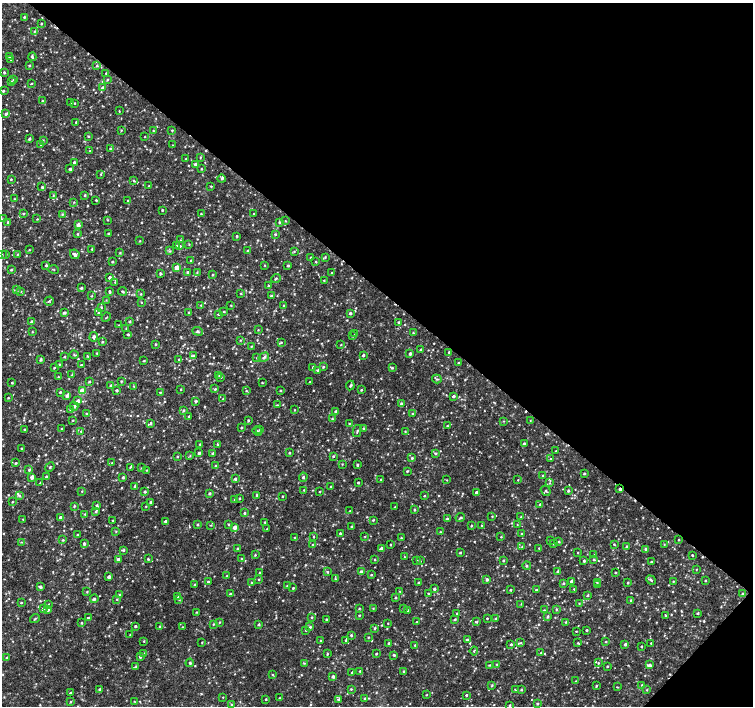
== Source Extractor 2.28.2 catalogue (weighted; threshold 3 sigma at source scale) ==
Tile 8 of 4 x 4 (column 4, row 2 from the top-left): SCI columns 4508-6009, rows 2982-4388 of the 6016 x 6028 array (HDU 1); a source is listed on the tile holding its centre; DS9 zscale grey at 2 x 2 block average (1 PNG px = mean of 2 x 2 image px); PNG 755 x 708 px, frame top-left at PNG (2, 3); each listed source drawn as its Kron ellipse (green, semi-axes under 4 px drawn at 4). Shown black and unused: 42% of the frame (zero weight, under 2 of 3 exposures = <1% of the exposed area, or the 3 px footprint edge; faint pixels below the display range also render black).
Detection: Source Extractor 2.28.2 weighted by HDU 2 'WHT'; one run over the whole footprint, this tile lists its part. Background 0.0049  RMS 0.0029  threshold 0.0131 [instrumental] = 3 sigma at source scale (4.5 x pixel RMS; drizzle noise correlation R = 1.50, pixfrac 1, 0.0396/0.0396 arcsec/px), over >= 5 px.
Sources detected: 862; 8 cosmic-ray / hot-pixel residue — neither listed nor drawn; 2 coinciding with a brighter row at this scale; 9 inside a brighter listed object's ellipse — not listed separately; of the other 843, all 500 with FLUX_AUTO >= 0.424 (the completeness limit of this list) listed and drawn (343 fainter detections not listed), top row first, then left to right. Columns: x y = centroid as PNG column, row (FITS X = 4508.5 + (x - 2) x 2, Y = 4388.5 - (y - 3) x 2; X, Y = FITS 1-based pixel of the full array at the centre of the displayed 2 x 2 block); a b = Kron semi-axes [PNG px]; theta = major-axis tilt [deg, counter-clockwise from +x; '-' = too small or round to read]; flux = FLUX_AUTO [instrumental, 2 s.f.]
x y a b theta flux
24 17 2 2 - 0.73
41 24 2 2 - 0.64
35 31 4 3 - 0.92
9 57 3 3 - 0.77
32 57 4 3 - 0.98
10 60 2 2 - 0.43
29 65 3 3 - 0.63
97 66 3 3 - 0.73
4 72 3 2 - 0.75
106 73 2 2 - 0.69
14 79 3 3 - 0.71
107 80 3 3 - 0.7
11 82 3 3 - 0.82
31 84 3 2 - 0.48
102 88 3 2 - 1.3
3 91 3 2 - 0.83
42 101 3 2 - 0.52
71 102 2 2 - 0.52
75 103 2 2 - 0.59
119 111 2 2 - 0.44
6 114 4 3 - 1.3
76 122 2 2 - 0.55
121 130 3 2 - 0.5
172 130 2 2 - 0.55
153 131 3 2 - 0.47
89 136 3 2 - 0.55
145 137 2 2 - 0.43
29 139 3 2 - 1.1
43 140 3 2 - 0.47
41 144 2 2 - 0.49
173 145 3 2 - 0.44
110 148 2 2 - 0.61
90 151 3 2 - 0.46
200 158 3 2 - 0.47
186 159 2 2 - 0.43
74 162 3 2 - 1.3
195 164 3 3 - 1.9
70 169 3 2 - 1.1
201 169 2 2 - 0.61
101 174 3 3 - 0.5
11 179 3 2 - 0.6
221 179 4 3 - 0.72
133 180 3 3 - 0.61
149 186 3 3 - 0.61
211 186 2 2 - 0.64
42 187 3 3 - 0.98
85 195 3 2 - 0.73
53 196 3 2 - 0.55
14 199 3 2 - 0.54
96 200 2 2 - 0.65
128 201 2 2 - 0.68
74 202 3 3 - 0.5
162 210 2 2 - 0.76
24 213 3 2 - 0.54
62 214 3 3 - 0.88
201 214 2 2 - 0.58
254 214 2 2 - 0.53
2 219 3 2 - 0.46
37 219 3 2 - 0.43
108 220 3 2 - 0.48
285 221 2 2 - 0.52
8 222 3 3 - 0.83
279 222 3 2 - 0.84
78 225 3 3 - 4.5
108 233 2 2 - 0.58
78 234 3 2 - 0.54
275 234 3 3 - 0.81
237 236 2 2 - 0.81
180 240 3 2 - 0.43
140 241 3 2 - 0.5
189 244 2 2 - 0.47
177 246 3 3 - 0.57
180 246 3 3 - 0.74
92 249 2 2 - 0.53
29 250 2 2 - 0.47
170 251 4 3 - 0.93
247 251 3 2 - 0.45
294 251 3 3 - 0.61
120 253 3 2 - 0.43
6 254 3 2 - 0.5
17 254 3 2 - 0.53
75 254 5 3 - 2
2 255 3 2 - 0.72
325 257 3 3 - 0.65
310 258 2 2 - 0.74
191 261 4 3 - 0.77
112 262 3 2 - 0.65
315 262 3 2 - 0.53
46 265 2 2 - 0.82
265 265 3 2 - 0.47
288 266 3 2 - 0.82
177 267 3 3 - 7.8
53 269 5 2 - 0.46
11 270 2 2 - 0.74
188 272 3 2 - 1.3
197 272 3 2 - 0.51
160 273 3 3 - 0.92
332 273 2 2 - 0.7
212 275 3 3 - 0.51
110 277 3 2 - 1.9
276 278 5 3 - 0.74
324 280 3 2 - 0.43
115 282 3 3 - 0.68
268 285 4 3 - 0.67
81 288 3 2 - 1
16 290 3 3 - 0.6
21 291 3 2 - 0.45
110 291 3 3 - 0.99
122 291 4 2 - 0.65
141 294 3 2 - 0.6
241 294 3 2 - 0.44
92 296 3 2 - 0.45
271 296 2 2 - 0.96
106 300 3 2 - 0.45
49 301 5 3 - 0.7
141 302 3 2 - 0.45
201 305 3 2 - 0.49
231 305 3 2 - 0.45
284 305 3 2 - 0.57
101 307 3 3 - 0.6
189 312 2 2 - 0.78
224 312 2 2 - 0.55
64 313 3 3 - 1.5
98 313 3 2 - 0.65
350 313 3 2 - 1.1
219 314 4 2 - 1.1
106 317 5 2 - 0.42
31 322 3 2 - 0.87
130 322 4 3 - 0.63
399 322 3 3 - 1
119 325 3 2 - 0.47
126 328 4 2 - 0.51
258 330 3 2 - 0.47
198 331 5 3 - 1.1
32 332 2 2 - 0.51
413 333 3 2 - 0.51
128 334 3 3 - 0.85
355 334 3 2 - 0.47
352 336 3 2 - 0.47
94 337 4 3 - 1.5
240 340 3 2 - 0.44
102 342 3 3 - 0.7
281 342 3 2 - 0.67
156 344 3 2 - 0.6
341 345 2 2 - 0.52
251 346 3 2 - 0.52
421 350 3 2 - 1.1
449 352 2 2 - 0.64
97 353 3 2 - 0.53
410 354 3 2 - 1.6
74 355 4 3 - 0.81
193 355 4 3 - 1.1
363 355 3 2 - 1.2
87 356 3 2 - 0.49
65 357 3 2 - 0.6
264 357 5 3 - 1.7
257 358 3 2 - 0.49
179 359 3 2 - 0.66
41 360 3 2 - 1.1
144 361 2 2 - 0.55
458 363 2 2 - 0.76
59 364 3 2 - 0.44
81 365 2 2 - 0.62
313 367 3 2 - 0.83
323 367 3 2 - 0.66
54 368 3 2 - 0.54
392 368 3 3 - 0.86
318 370 3 3 - 1.2
72 375 2 2 - 0.45
219 376 3 2 - 0.44
58 377 3 2 - 0.52
221 377 2 2 - 0.45
437 379 5 3 - 0.84
121 381 2 2 - 0.66
89 382 3 2 - 0.78
310 382 2 2 - 0.49
12 383 2 2 - 0.73
262 383 2 2 - 0.52
111 385 3 3 - 0.92
350 385 5 3 - 0.95
133 386 3 3 - 0.52
181 389 2 2 - 0.52
215 389 3 2 - 0.69
117 390 2 2 - 1.1
361 390 3 2 - 0.6
82 391 3 3 - 16
246 391 3 2 - 0.53
280 391 2 2 - 0.67
60 392 3 2 - 0.72
160 393 4 3 - 0.64
67 396 3 3 - 1.3
453 396 3 3 - 1.7
8 398 2 2 - 0.6
223 399 2 2 - 0.52
78 401 3 3 - 2.8
196 401 3 3 - 0.98
401 404 4 2 - 1.3
277 405 4 3 - 0.67
74 406 4 3 - 1.6
70 410 3 3 - 0.52
184 410 3 2 - 0.86
295 410 2 2 - 0.46
336 411 2 2 - 2.1
86 413 2 2 - 0.56
413 414 3 3 - 0.73
189 416 2 2 - 0.73
332 419 3 2 - 0.56
73 420 2 2 - 0.53
248 420 3 3 - 0.83
504 421 3 3 - 0.44
530 421 3 2 - 0.47
151 423 3 3 - 0.74
349 423 2 2 - 0.54
447 426 2 2 - 0.54
241 427 2 2 - 0.6
24 429 2 2 - 0.57
62 429 3 2 - 0.58
363 429 4 3 - 0.94
259 430 3 2 - 0.5
81 431 3 3 - 0.66
257 431 5 2 - 0.79
357 431 6 2 77 0.84
405 431 3 2 - 0.49
200 444 2 2 - 0.61
524 444 3 3 - 1.2
217 445 3 3 - 0.53
21 448 2 2 - 0.52
556 451 2 2 - 0.46
199 453 2 2 - 1.5
213 453 3 3 - 0.64
289 453 3 2 - 0.69
436 453 3 3 - 0.96
190 456 3 2 - 0.45
333 456 3 2 - 0.8
177 457 3 2 - 0.54
412 458 3 3 - 1
550 459 3 2 - 0.57
16 463 3 3 - 0.75
112 463 3 3 - 0.6
342 464 3 2 - 0.43
215 465 3 2 - 0.44
357 465 3 2 - 0.85
50 467 5 2 - 0.64
130 467 4 2 - 0.62
142 468 3 2 - 0.51
29 470 4 3 - 0.87
147 470 3 2 - 0.5
407 471 3 2 - 0.71
584 474 3 2 - 0.8
543 476 3 3 - 1.3
32 477 3 3 - 5
46 477 2 2 - 0.86
123 477 2 2 - 1
303 477 4 3 - 0.97
235 479 3 3 - 1.1
381 480 2 2 - 0.57
447 480 3 2 - 0.45
518 480 2 2 - 0.43
358 482 2 2 - 0.96
40 483 3 2 - 0.56
550 483 3 2 - 0.45
135 486 2 2 - 0.92
331 487 2 2 - 0.49
620 489 3 2 - 1.5
304 490 2 2 - 0.43
82 491 3 2 - 0.47
320 491 2 2 - 0.44
546 491 5 2 - 0.65
568 491 3 3 - 0.86
145 492 3 2 - 1.1
476 492 3 2 - 1.5
210 493 3 3 - 0.98
257 495 3 3 - 1.1
19 496 3 3 - 0.84
282 496 2 2 - 0.58
424 496 3 2 - 0.56
240 498 2 2 - 0.51
234 499 4 2 - 0.51
12 502 2 2 - 0.5
151 502 2 2 - 1.3
540 504 3 3 - 1
74 506 4 2 - 0.61
97 506 4 3 - 1.4
146 506 2 2 - 0.45
395 507 2 2 - 0.63
414 510 3 2 - 0.7
96 511 4 3 - 1.1
350 511 2 2 - 0.78
245 513 3 2 - 0.95
85 514 3 3 - 0.67
492 516 2 2 - 0.48
521 517 3 3 - 0.75
61 518 3 3 - 6.4
447 518 3 3 - 0.73
460 518 5 3 - 1.1
23 519 3 2 - 0.47
112 520 2 2 - 0.48
373 520 3 3 - 0.61
166 521 3 3 - 2.2
265 522 2 2 - 0.46
197 524 2 2 - 0.7
229 524 2 2 - 0.57
211 525 3 2 - 0.43
482 525 2 2 - 0.71
517 525 3 2 - 0.44
352 526 2 2 - 0.75
471 526 2 2 - 0.62
235 527 3 3 - 3.7
267 529 3 2 - 0.55
116 531 3 3 - 0.49
440 532 2 2 - 0.5
340 533 2 2 - 0.69
521 534 3 2 - 0.53
77 535 3 3 - 0.59
365 536 2 2 - 0.45
295 537 2 2 - 0.47
314 537 2 2 - 0.51
501 537 2 2 - 0.54
401 538 3 2 - 0.74
63 540 3 3 - 0.65
550 540 2 2 - 0.45
679 540 2 2 - 0.54
21 542 3 2 - 0.51
559 542 2 2 - 0.63
84 544 3 2 - 1.3
313 544 2 2 - 0.45
390 544 2 2 - 0.53
553 544 2 2 - 0.48
614 544 3 2 - 0.61
664 545 3 2 - 0.45
627 546 3 2 - 0.54
522 547 3 2 - 0.59
539 548 2 2 - 0.61
238 549 3 3 - 0.94
381 549 3 2 - 3.4
646 549 3 3 - 1
124 550 4 3 - 0.89
460 553 3 2 - 0.78
577 553 2 2 - 0.43
255 555 3 3 - 0.59
594 555 3 2 - 0.57
692 555 2 2 - 0.85
405 557 2 2 - 0.47
118 559 3 3 - 1.5
148 559 3 3 - 0.77
241 559 3 2 - 0.64
375 560 3 2 - 0.49
417 560 2 2 - 0.47
503 560 3 2 - 0.94
594 560 2 2 - 0.73
420 561 3 2 - 0.54
584 561 2 2 - 1.1
652 562 2 2 - 0.71
527 565 4 3 - 0.74
696 569 2 2 - 0.43
558 571 3 3 - 1.1
260 572 2 2 - 0.47
328 572 3 3 - 0.61
361 572 3 3 - 1.4
615 573 2 2 - 0.6
371 575 3 2 - 0.63
227 576 3 3 - 0.64
109 577 3 2 - 1.8
259 579 3 3 - 0.65
335 579 3 2 - 0.51
487 579 3 2 - 1.6
651 580 5 3 - 1
571 581 2 2 - 1.3
674 581 3 3 - 0.57
705 581 2 2 - 0.72
208 582 3 3 - 1
418 582 2 2 - 0.54
597 582 3 2 - 0.49
252 583 3 3 - 0.96
563 583 3 3 - 0.9
628 583 3 2 - 0.71
195 584 3 3 - 0.76
598 585 3 2 - 0.45
287 586 3 2 - 0.72
40 587 4 3 - 1.5
293 588 2 2 - 0.73
434 589 3 2 - 1.4
536 589 2 2 - 0.75
574 589 2 2 - 0.5
510 590 3 3 - 0.49
87 591 2 2 - 0.53
400 591 3 2 - 0.44
428 593 3 2 - 0.53
230 594 3 2 - 0.7
743 594 3 3 - 1.6
120 595 3 3 - 1.6
588 595 3 2 - 0.69
178 596 3 2 - 0.58
396 597 3 2 - 0.59
94 599 4 3 - 1.1
117 599 2 2 - 0.46
179 599 3 2 - 0.47
631 600 3 2 - 0.91
21 603 3 2 - 0.44
579 603 2 2 - 0.46
521 604 3 2 - 0.49
48 605 3 2 - 0.8
359 608 4 3 - 0.54
373 608 3 2 - 0.51
404 608 2 2 - 0.75
43 609 3 3 - 1.2
556 609 3 2 - 0.71
48 610 3 3 - 1.4
408 610 3 2 - 0.99
544 610 3 2 - 0.45
196 612 2 2 - 0.46
457 613 2 2 - 0.48
698 613 2 2 - 0.96
359 615 2 2 - 0.54
666 615 3 2 - 0.66
312 617 3 2 - 0.58
548 617 3 3 - 0.92
88 618 2 2 - 1.5
487 618 2 2 - 0.61
495 618 3 2 - 0.56
35 619 5 2 - 0.77
326 619 2 2 - 0.66
455 619 3 2 - 0.67
219 622 3 2 - 0.51
417 622 2 2 - 0.92
476 622 3 2 - 0.75
566 622 4 3 - 0.82
82 623 3 2 - 0.66
388 623 2 2 - 0.45
213 624 3 2 - 0.57
259 624 3 3 - 0.96
135 626 2 2 - 1.1
160 626 3 2 - 0.92
182 627 3 2 - 0.45
310 627 3 3 - 1.1
375 628 4 2 - 0.77
306 630 3 2 - 0.49
587 630 3 2 - 0.67
576 631 2 2 - 0.48
130 635 3 2 - 0.47
351 635 3 2 - 0.93
368 637 3 2 - 0.52
320 640 3 2 - 0.45
467 640 3 3 - 1.6
144 641 2 2 - 0.59
346 641 4 3 - 0.9
606 641 3 2 - 0.53
202 642 2 2 - 0.47
389 643 3 2 - 0.88
521 643 3 3 - 0.65
578 643 4 3 - 0.65
651 643 2 2 - 0.46
511 644 2 2 - 0.83
625 644 3 2 - 0.98
415 645 2 2 - 0.58
641 646 2 2 - 0.67
474 651 4 2 - 0.54
144 653 3 2 - 0.82
541 653 3 3 - 1.1
327 654 3 2 - 0.59
376 654 2 2 - 0.68
394 655 2 2 - 0.92
140 657 3 2 - 1.2
7 658 3 2 - 0.71
190 663 4 3 - 0.79
304 663 3 3 - 0.56
598 663 3 3 - 0.69
496 664 3 2 - 0.44
490 665 3 3 - 0.56
650 665 3 2 - 1.9
607 666 2 2 - 0.62
136 667 3 3 - 1.2
360 671 2 2 - 0.55
403 671 2 2 - 0.58
352 673 3 2 - 1.4
273 675 3 2 - 0.51
333 676 3 2 - 1.5
576 681 3 2 - 0.5
642 685 3 3 - 0.63
492 686 3 2 - 0.55
596 686 3 2 - 0.66
617 687 4 2 - 0.45
99 689 3 3 - 0.77
351 689 3 2 - 0.57
515 690 3 2 - 0.5
521 690 3 2 - 0.74
647 690 3 3 - 0.48
70 693 3 2 - 0.86
426 695 2 2 - 0.49
466 695 3 2 - 0.93
223 697 2 2 - 0.43
280 698 2 2 - 0.55
365 698 2 2 - 0.6
266 699 2 2 - 0.6
338 699 2 2 - 2.8
71 701 3 2 - 0.53
134 701 3 2 - 0.43
538 704 3 3 - 0.82
232 705 3 2 - 0.61
510 705 2 2 - 0.7
Overlapping masked pixels (flux is a lower limit): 1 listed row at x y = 620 489
Isophote crosses this tile's border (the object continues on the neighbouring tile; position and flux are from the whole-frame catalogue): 1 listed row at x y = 2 255
Diffuse or blended objects may show on this block-average render without a row.